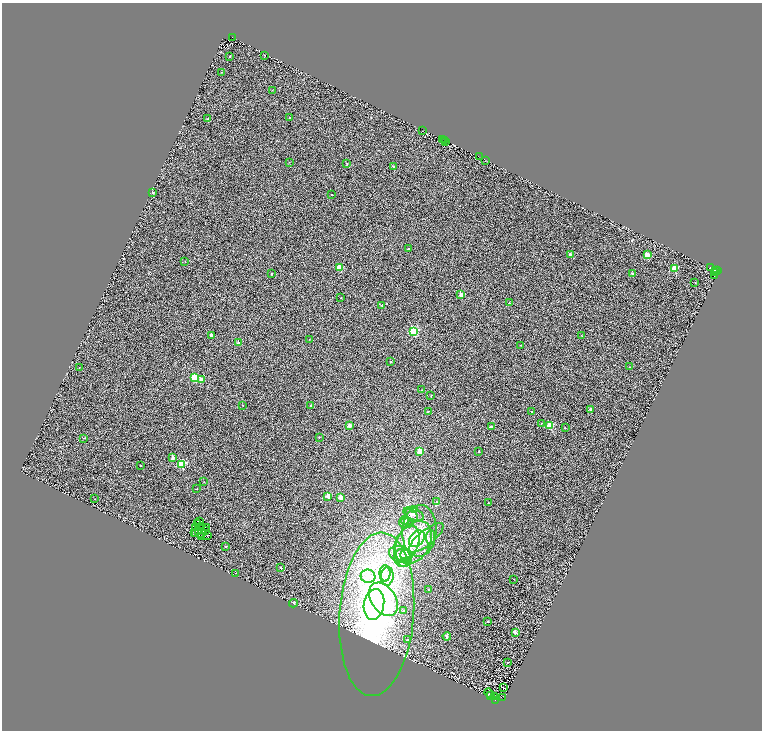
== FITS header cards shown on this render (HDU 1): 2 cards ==
NAXIS1  =                 1520
NAXIS2  =                 1456

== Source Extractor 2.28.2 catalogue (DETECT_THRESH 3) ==
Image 1520 x 1456 px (HDU 1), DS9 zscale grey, zoomed out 1/2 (1 PNG px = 2 x 2 image px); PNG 764 x 732 px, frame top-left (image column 1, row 1455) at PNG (2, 3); each listed source drawn as its Kron ellipse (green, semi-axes under 4 px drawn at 4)
Background 0.779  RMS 1.7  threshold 5.03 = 3 sigma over >= 5 px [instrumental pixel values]
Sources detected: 176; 52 cannot appear on this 1/2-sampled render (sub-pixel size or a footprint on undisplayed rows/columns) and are neither listed nor drawn; the other 124 listed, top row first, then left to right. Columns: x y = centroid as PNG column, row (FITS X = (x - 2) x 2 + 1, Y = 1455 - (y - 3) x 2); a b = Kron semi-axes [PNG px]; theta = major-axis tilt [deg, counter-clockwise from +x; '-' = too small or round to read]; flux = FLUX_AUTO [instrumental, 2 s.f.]
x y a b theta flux
233 37 3 1 - 210
264 55 2 2 - 130
229 56 2 1 - 220
221 72 2 2 - 220
272 90 2 1 - 83
290 118 2 2 - 300
208 119 3 2 - 140
422 131 2 1 - 300
442 139 2 1 - 620
444 140 2 1 - 220
446 141 3 1 - 640
479 157 4 2 - 1400
485 161 2 1 - 64
289 162 2 2 - 170
347 163 2 2 - 370
393 167 2 2 - 1300
153 192 2 2 - 1300
332 194 2 2 - 290
408 248 2 2 - 380
570 254 2 2 - 1700
647 255 2 2 - 8500
185 261 2 1 - 120
710 267 2 1 - 1700
340 268 2 2 - 13000
674 268 3 2 - 11000
716 270 2 1 - 470
718 271 2 1 - 230
715 272 4 1 - 700
633 273 4 2 - 650
272 274 2 2 - 590
714 276 2 1 - 560
695 282 2 2 - 320
461 295 2 2 - 5000
341 298 2 2 - 440
509 303 2 2 - 460
381 305 3 2 - 260
413 331 3 3 - 44000
211 336 2 2 - 3300
582 336 2 1 - 75
309 339 2 2 - 94
239 343 2 2 - 2800
521 345 2 2 - 150
390 361 2 2 - 350
629 367 2 1 - 230
79 368 2 1 - 140
195 378 3 3 - 19000
201 379 2 2 - 3200
422 390 2 2 - 210
431 395 2 2 - 500
243 406 2 2 - 190
310 406 2 2 - 620
590 409 2 2 - 1700
428 411 2 2 - 140
531 412 2 2 - 380
541 423 2 2 - 240
349 425 2 2 - 3300
550 425 3 3 - 17000
491 427 2 2 - 1100
565 428 2 2 - 180
319 437 2 2 - 330
84 438 3 2 - 140
420 451 2 2 - 9700
479 452 2 2 - 640
173 458 2 2 - 2600
181 464 3 3 - 25000
141 465 2 2 - 340
204 482 2 1 - 350
197 489 2 2 - 320
328 496 2 2 - 4600
341 497 2 2 - 5500
95 499 2 2 - 160
437 502 4 2 - 200
488 503 2 2 - 400
414 510 4 3 - 310
414 514 11 5 -21 1300
411 515 7 5 -50 1000
405 520 4 4 - 540
200 521 2 1 - 82
197 523 3 1 - 120
406 523 7 5 -1 970
202 527 2 1 - 59
195 528 2 2 - 110
207 528 3 1 - 30
206 530 2 1 - 66
198 531 2 1 - 140
419 531 26 17 86 8700
194 532 2 1 - 260
196 534 3 2 - 350
201 534 2 1 - 71
208 535 2 1 - 70
202 536 2 2 - 22
431 537 7 4 85 610
426 538 21 7 39 3100
417 539 9 6 46 2300
414 542 23 16 58 12000
407 544 18 11 67 6500
226 546 2 2 - 880
400 554 12 8 -16 2700
405 555 5 5 - 1100
402 558 9 8 - 2500
405 562 7 4 11 900
280 568 2 2 - 430
235 573 2 1 - 63
385 573 8 5 -88 1800
368 576 7 6 - 2100
387 576 9 6 85 2200
513 579 2 2 - 79
428 589 2 2 - 340
384 599 18 12 -56 8800
293 603 4 3 - 360
374 604 15 10 80 20000
404 611 2 2 - 810
377 614 82 37 86 110000
488 621 2 2 - 910
515 632 3 2 - 2400
447 636 4 3 - 440
407 640 3 2 - 610
508 662 2 1 - 82
504 688 2 2 - 180
489 693 5 1 - 93
491 696 3 2 - 190
495 696 3 1 - 88
502 697 3 2 - 2000
496 700 2 1 - 1200
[52 sub-pixel or undisplayed-footprint detections neither listed nor drawn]